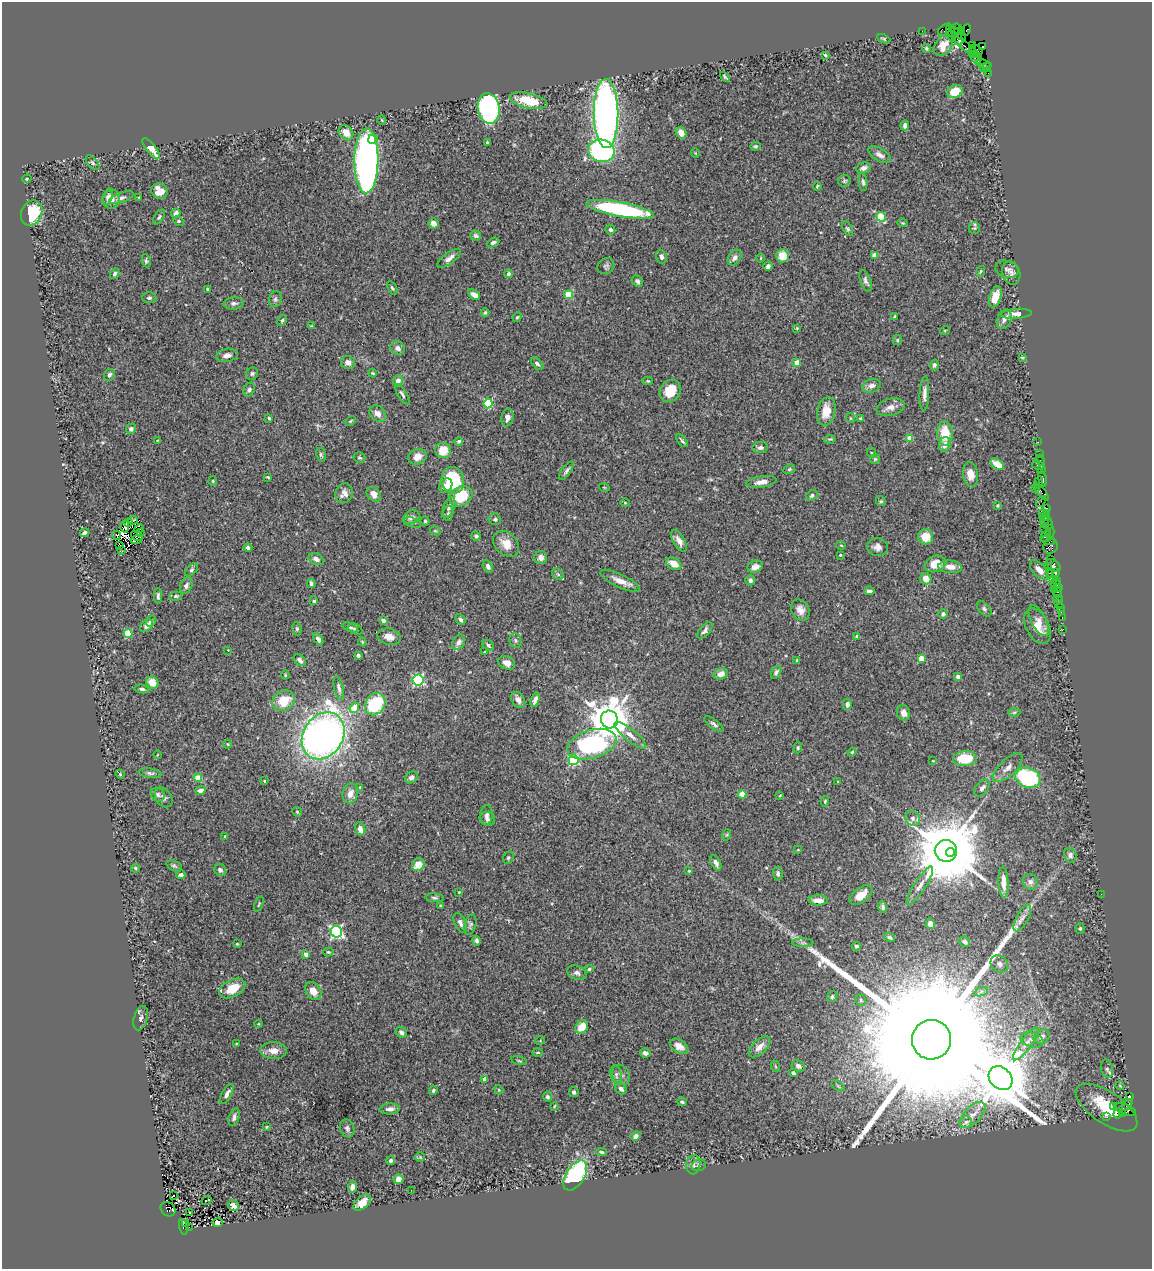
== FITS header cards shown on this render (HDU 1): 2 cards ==
NAXIS1  =                 1150
NAXIS2  =                 1267

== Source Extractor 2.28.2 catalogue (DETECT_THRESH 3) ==
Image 1150 x 1267 px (HDU 1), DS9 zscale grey, 1 PNG px = 1 image px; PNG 1154 x 1271 px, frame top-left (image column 1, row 1267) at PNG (2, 2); each listed source drawn as its Kron ellipse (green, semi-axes under 4 px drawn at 4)
Background 0.579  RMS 0.031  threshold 0.094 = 3 sigma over >= 5 px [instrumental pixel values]
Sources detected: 434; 2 with non-positive FLUX_AUTO (blend fragments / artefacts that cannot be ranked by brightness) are neither listed nor drawn; the other 432 listed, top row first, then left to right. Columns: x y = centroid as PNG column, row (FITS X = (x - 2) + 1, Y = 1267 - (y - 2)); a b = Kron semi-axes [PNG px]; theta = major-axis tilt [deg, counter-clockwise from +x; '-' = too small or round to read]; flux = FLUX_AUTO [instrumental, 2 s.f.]
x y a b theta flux
956 29 5 5 - 14
944 30 6 5 - 23
961 30 3 3 - 190
966 30 6 3 65 77
922 31 2 2 - 12
951 33 9 4 -76 340
960 34 7 3 -48 580
957 36 10 4 -66 770
884 39 7 3 -22 2.7
943 45 12 8 52 26
972 45 4 3 - 32
982 46 3 3 - 60
966 47 16 3 -37 150
926 48 4 4 - 3.5
976 50 7 4 -29 360
973 53 5 3 - 260
825 55 3 3 - 2.8
976 57 7 5 -66 290
984 64 7 2 -17 26
987 67 4 2 - 36
983 68 2 2 - 10
988 73 2 2 - 13
725 77 6 2 -45 2.8
955 91 8 6 23 44
528 101 19 7 -12 65
489 108 15 11 -80 510
606 113 34 12 -90 1200
382 120 5 3 - 1.7
905 125 5 4 - 6.9
346 133 8 6 -50 24
681 133 6 5 - 18
373 139 5 4 - 31
487 142 3 3 - 2.1
755 146 5 4 - 2.9
151 148 13 4 -51 25
601 151 13 11 -14 320
695 153 5 3 - 1.5
880 155 12 6 -32 10
366 161 32 12 90 1000
92 163 9 5 -50 4.4
863 168 7 5 12 10
27 179 5 4 - 2.5
844 181 6 5 - 3.8
863 182 9 4 -84 4.8
817 186 4 3 - 2.4
160 191 8 7 - 28
108 197 9 5 70 6.2
121 198 13 5 20 6.9
139 198 3 3 - 2.5
112 199 9 8 - 14
620 209 34 7 -10 340
32 213 13 10 66 93
176 213 5 4 - 7.4
159 217 8 4 56 4.6
881 217 5 4 - 73
179 221 5 4 - 2.8
903 223 5 3 - 2
433 224 5 4 - 14
974 228 6 6 - 3.4
848 229 8 4 -61 3.7
610 230 5 4 - 4.7
476 236 5 5 - 5.2
493 243 6 4 27 5.4
875 255 4 4 - 26
782 256 6 6 - 34
662 257 7 5 -69 7.7
449 258 14 5 36 11
735 258 8 6 55 9
761 258 4 3 - 1.7
146 261 6 4 -81 3.8
606 266 9 7 36 5.6
768 266 5 4 - 5.6
1007 269 12 8 -16 7.3
981 271 5 3 - 2.5
1011 273 12 8 -72 10
115 274 5 4 - 4.5
508 274 4 4 - 7.3
637 281 6 5 - 5.2
866 281 11 5 -70 6.4
392 288 7 4 -58 3.3
207 289 3 3 - 3
569 294 4 4 - 79
474 295 7 4 -37 11
995 297 11 6 71 25
149 298 7 5 -3 4.9
275 299 8 6 72 5.2
234 303 10 6 5 6.8
485 313 4 3 - 2.7
1016 314 15 5 4 16
517 317 5 4 - 2.2
894 317 4 3 - 2.8
1004 319 10 7 66 9.3
282 320 6 4 63 3.2
311 326 3 2 - 2.4
797 328 3 3 - 1.8
945 330 5 3 - 1.9
897 340 5 4 - 2.7
398 348 7 6 - 10
227 355 11 6 10 12
1022 357 4 2 - 1.9
348 362 7 6 - 11
797 363 4 4 - 33
537 364 7 4 -43 5.6
934 365 5 4 - 4.6
373 373 4 3 - 2.2
252 374 6 6 - 4.7
109 375 6 5 - 6.7
398 381 6 5 - 13
648 381 5 4 - 2.5
872 386 9 6 17 11
249 389 7 5 61 7
670 391 12 10 54 47
402 394 12 4 -58 5.2
924 394 17 5 88 12
488 403 5 4 - 110
890 407 14 8 14 15
826 411 14 9 79 34
378 414 9 7 -46 15
269 418 4 4 - 3.1
507 418 9 6 77 11
850 418 5 3 - 1.6
861 418 4 3 - 2.5
350 421 6 4 28 2.5
131 429 5 5 - 7.9
945 433 12 7 -86 48
830 439 6 3 8 2.8
910 439 4 4 - 42
158 440 3 3 - 2
459 441 4 4 - 3.4
682 441 7 2 -50 3.8
1038 442 2 2 - 12
945 444 7 5 74 14
760 448 8 5 7 7.2
443 450 8 7 - 41
872 453 5 3 - 1.8
1039 453 2 2 - 23
321 455 7 5 -75 3.6
417 457 9 7 25 17
359 458 6 5 - 3.6
875 459 5 5 - 3
1040 460 5 2 - 31
997 464 7 5 -36 25
1039 465 6 3 -14 130
789 469 6 4 22 3
1041 470 2 2 - 21
566 471 11 4 55 5.9
970 474 12 7 -82 19
268 477 3 2 - 2.4
1042 479 8 3 -81 120
453 480 13 11 -80 120
213 481 5 4 - 2.7
761 482 15 5 9 15
1039 482 6 4 80 68
446 486 8 6 59 14
604 487 5 3 - 1.4
1035 489 3 2 - 2
1041 492 10 4 -50 170
344 493 10 8 63 13
374 494 8 6 -48 15
812 495 6 4 36 4.8
461 496 12 9 29 73
881 501 5 4 - 3
1041 502 6 2 56 68
625 503 5 3 - 1.9
998 506 4 4 - 2.4
449 507 11 5 69 7.8
1046 508 4 3 - 64
448 513 7 5 81 4.8
1043 513 4 3 - 170
1047 513 3 3 - 78
411 517 9 6 28 10
1045 517 4 3 - 78
495 519 6 6 - 3.9
133 520 5 2 - 3
425 521 4 4 - 2.8
129 522 4 3 - 3.1
413 522 9 5 -16 4.8
1044 522 7 3 -78 67
1048 523 7 3 -68 69
125 526 6 3 85 1.7
139 529 5 3 - 3.7
1045 530 6 2 -34 44
435 531 5 4 - 2.3
1050 532 7 2 90 130
85 533 5 3 - 4.5
140 533 3 2 - 8.9
116 535 4 2 - 1.3
137 536 6 4 -31 6
476 536 5 4 - 4.6
1045 536 6 3 39 120
926 537 8 7 - 34
137 539 6 3 21 3.6
1049 540 7 4 -12 140
679 541 12 5 -59 13
506 544 15 11 -46 25
120 545 3 2 - 1.5
841 545 5 3 - 1.8
1051 546 8 6 34 270
877 547 10 9 - 12
248 548 4 3 - 5.2
122 551 3 2 - 5.8
840 555 3 2 - 1.7
541 558 6 6 - 10
316 559 8 5 -26 10
1051 559 2 2 - 25
674 564 8 5 -30 26
935 564 11 8 21 31
1053 565 8 5 -36 190
488 566 6 4 -59 7.3
1048 566 3 3 - 44
755 567 8 6 19 14
950 567 12 6 -5 17
192 570 8 5 45 4.2
1039 570 12 6 -46 18
1056 572 3 2 - 34
1049 573 3 2 - 130
558 574 6 5 - 4.1
926 579 6 5 - 21
1053 579 3 3 - 71
750 580 5 5 - 6.7
1056 580 3 2 - 100
620 581 22 6 -25 21
311 584 4 3 - 8.3
1056 584 5 3 - 63
186 585 8 6 68 7.5
1058 588 3 2 - 37
1054 589 2 2 - 200
869 591 5 3 - 5.2
1058 593 5 4 - 87
158 596 8 3 89 4.9
176 596 6 4 11 3.5
1058 599 4 2 - 20
314 601 3 3 - 3.2
1058 603 2 2 - 13
1060 607 3 2 - 37
984 609 9 5 -46 5.6
800 610 11 8 -56 16
1061 612 2 2 - 10
943 614 5 4 - 5
1062 617 3 2 - 19
460 619 6 4 -49 5.8
151 621 6 4 53 4.2
383 621 4 3 - 19
1039 621 17 7 -62 15
146 626 7 5 44 8.8
1037 626 19 11 -64 29
350 627 8 4 -21 3.7
297 629 7 4 -80 4.1
355 629 7 5 -25 3.9
1063 629 2 2 - 8.3
705 630 10 5 49 7.1
128 633 4 4 - 75
857 636 3 3 - 6.1
389 637 12 8 -14 17
318 639 6 4 -57 7.4
515 640 7 5 -72 4.8
362 642 4 3 - 2.1
458 642 8 6 57 8.2
488 645 7 4 -40 4.2
228 650 4 4 - 1.4
484 652 4 2 - 1.4
358 655 4 3 - 6.7
921 658 4 4 - 35
300 660 7 5 -45 8.2
797 660 3 3 - 3.9
507 663 9 6 -27 12
776 672 7 4 59 5.1
721 674 7 5 17 14
285 675 4 4 - 2.1
958 677 4 3 - 8
418 680 5 5 - 230
152 683 6 5 - 26
339 688 12 4 -77 7
142 689 7 4 -8 4.8
518 700 9 6 -56 10
535 700 7 4 74 10
284 701 12 9 30 47
375 704 12 9 57 130
847 704 5 4 - 7.4
354 708 5 4 - 53
1014 712 6 4 2 2.8
904 713 8 6 -67 15
609 719 9 8 - 8100
714 724 12 4 -36 6.1
630 735 20 6 -39 17
323 736 25 20 58 1400
228 744 4 3 - 1.8
592 744 25 14 17 320
798 748 5 4 - 2.8
852 752 4 4 - 2.8
157 755 4 2 - 1.4
965 759 12 7 4 69
573 760 5 5 - 160
933 761 4 2 - 1.5
1008 768 19 8 43 15
150 773 11 4 -8 5.5
120 774 5 4 - 2.6
411 777 7 5 36 8.4
198 778 4 4 - 50
1028 778 13 9 -19 250
264 781 2 2 - 1.5
838 782 3 2 - 2.3
360 787 4 3 - 2.8
982 788 10 6 48 7.8
200 790 5 4 - 13
350 793 10 7 77 17
742 794 4 4 - 44
158 795 7 6 - 5.4
780 796 4 3 - 2.1
164 797 10 7 -55 7.1
825 801 5 4 - 2.5
297 812 5 4 - 2.7
487 815 10 6 83 7.3
913 818 8 7 - 6.9
487 819 8 7 - 7.1
360 829 7 5 -77 9.7
726 835 6 3 70 2.2
225 836 3 2 - 1.6
798 850 4 2 - 1.3
946 851 11 10 - 26000
950 852 4 3 - 2600
1070 855 7 6 - 9.4
508 858 6 5 - 3.3
716 863 8 4 -61 8.4
418 865 7 5 48 28
174 866 8 5 -22 4
136 868 4 3 - 3.1
220 870 6 5 - 6.6
689 871 3 3 - 2.3
778 873 7 5 -84 4.8
181 875 5 3 - 6.3
1003 882 15 5 -87 23
1030 882 8 7 - 7.8
920 886 22 6 57 16
459 892 2 2 - 1.6
1101 894 2 2 - 1.2
861 895 13 7 37 26
434 898 9 4 -5 4.2
818 900 10 5 -2 19
259 904 8 2 69 2.1
441 906 3 3 - 3.1
883 907 6 4 -74 5.5
1022 918 15 6 62 12
460 923 10 5 -65 7.6
930 924 5 4 - 10
470 925 10 5 76 5.1
1080 928 5 4 - 3
336 932 6 5 - 400
890 937 6 3 -30 3.3
477 941 5 4 - 4.7
965 942 6 5 - 7
803 943 10 4 0 5
237 944 3 2 - 1.7
857 946 4 4 - 6
328 952 5 4 - 2.8
306 954 4 3 - 16
999 964 9 7 -40 8.6
589 969 4 3 - 3
577 973 10 7 -21 7.7
232 988 14 8 27 40
313 991 10 7 -56 22
981 992 7 4 20 5.5
832 997 6 5 - 4.4
861 1000 6 5 - 3.2
141 1018 12 6 73 7
258 1024 4 4 - 1.7
582 1027 7 5 51 34
401 1032 6 5 - 5.7
1042 1037 8 6 35 11
932 1040 20 19 - 240000
1032 1040 12 7 -16 11
540 1041 5 3 - 1.9
236 1044 3 2 - 1.7
1026 1044 20 5 54 17
679 1046 10 6 -33 19
760 1047 13 7 42 18
274 1051 13 8 -3 19
538 1053 5 3 - 2.2
645 1053 5 4 - 8.6
519 1061 8 2 -15 2.3
775 1066 6 3 -71 2.5
798 1066 7 5 -31 8.4
1107 1069 9 6 -76 5.2
793 1073 4 4 - 4.7
616 1075 10 5 -79 6.9
621 1075 10 8 -60 9.7
1000 1078 13 10 -46 15000
484 1079 4 3 - 14
838 1086 7 4 -37 2.7
1120 1086 4 3 - 1.5
621 1089 6 5 - 8.1
433 1090 4 4 - 4.1
499 1090 5 4 - 2.2
574 1092 5 4 - 5.1
227 1094 11 5 59 10
1129 1096 4 3 - 130
548 1097 5 4 - 4.5
682 1102 5 4 - 3.5
1127 1105 6 4 55 280
554 1106 4 3 - 1.8
1114 1106 3 2 - 12
1106 1108 35 15 -34 150
390 1109 10 5 3 11
1125 1109 11 5 -21 640
1118 1114 5 3 - 88
1123 1114 4 3 - 140
973 1115 16 8 45 16
234 1117 9 5 74 7.3
1107 1117 2 2 - 13
966 1122 6 6 - 4.6
266 1127 3 2 - 2.1
347 1128 9 7 -70 6.9
636 1136 5 4 - 8
601 1152 5 3 - 3.5
420 1157 5 5 - 2.6
391 1161 4 4 - 4.5
693 1165 10 7 84 7.2
699 1165 7 5 16 4.1
575 1175 17 9 57 270
398 1179 5 5 - 19
353 1187 6 4 84 14
411 1190 3 2 - 2.5
173 1196 2 2 - 2.4
207 1200 5 3 - 62
362 1203 10 6 41 21
234 1206 6 5 - 8.2
168 1209 8 6 -43 290
190 1212 3 2 - 5.2
217 1222 5 4 - 4
186 1224 4 3 - 73
183 1227 8 4 -77 260
189 1227 2 2 - 33
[2 non-positive-flux detections neither listed nor drawn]